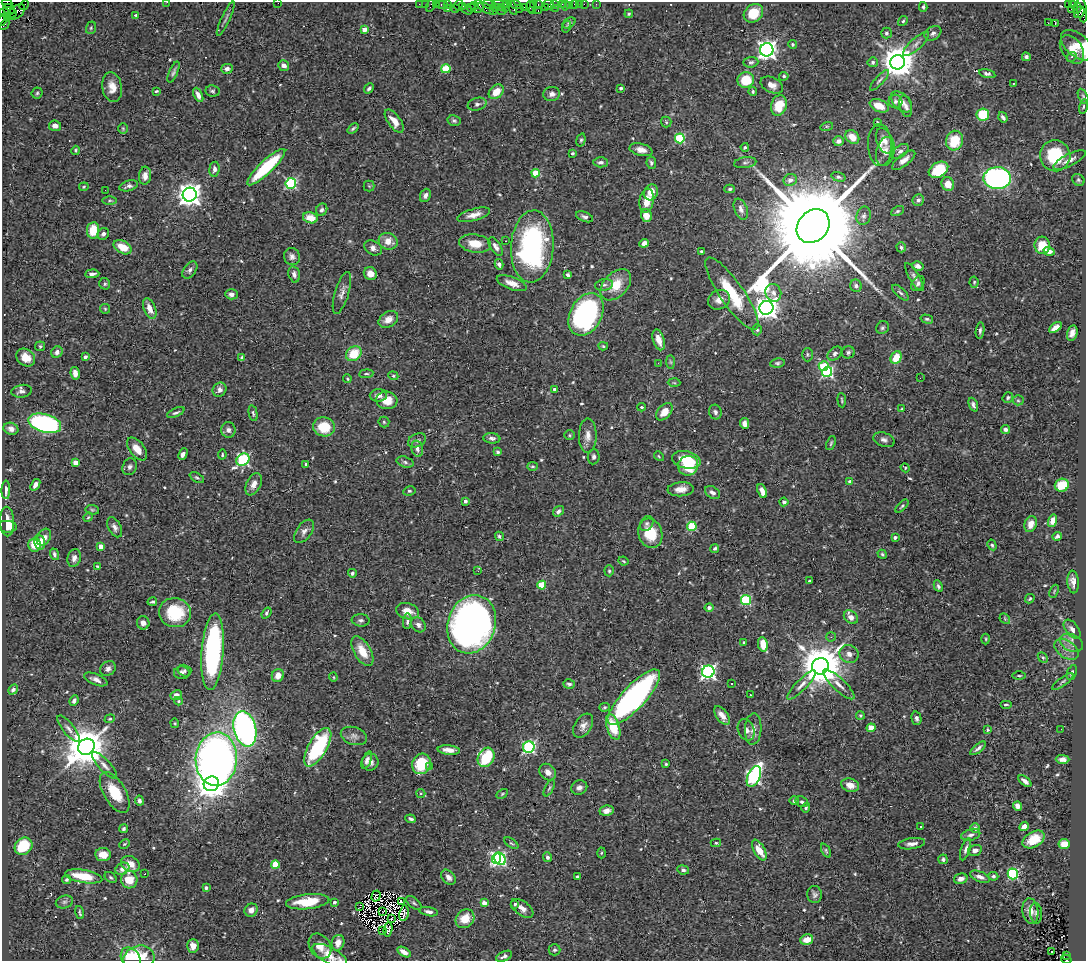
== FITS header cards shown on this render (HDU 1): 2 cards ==
NAXIS1  =                 1084
NAXIS2  =                  959

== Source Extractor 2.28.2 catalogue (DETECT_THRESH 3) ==
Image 1084 x 959 px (HDU 1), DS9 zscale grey, 1 PNG px = 1 image px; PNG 1088 x 963 px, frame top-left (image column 1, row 959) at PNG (2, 2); each listed source drawn as its Kron ellipse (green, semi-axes under 4 px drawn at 4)
Background 0.733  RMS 0.021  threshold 0.0622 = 3 sigma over >= 5 px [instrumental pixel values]
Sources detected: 577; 2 with non-positive FLUX_AUTO (blend fragments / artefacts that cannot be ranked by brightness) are neither listed nor drawn; of the other 575, the 500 brightest by FLUX_AUTO listed and drawn (75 fainter detections omitted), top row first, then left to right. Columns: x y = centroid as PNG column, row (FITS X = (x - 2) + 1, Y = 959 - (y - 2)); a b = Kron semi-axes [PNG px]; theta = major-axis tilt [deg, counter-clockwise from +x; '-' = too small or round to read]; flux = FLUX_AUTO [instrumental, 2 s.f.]
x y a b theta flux
167 2 3 2 - 1.6
7 3 5 3 - 51
278 3 2 2 - 5
419 4 2 2 - 20
425 4 2 2 - 13
436 4 3 2 - 34
447 4 3 3 - 43
498 4 6 2 3 110
507 4 4 2 - 22
516 4 5 3 - 53
533 4 3 3 - 30
538 4 3 2 - 29
554 4 3 2 - 62
562 4 2 2 - 11
574 4 3 3 - 49
579 4 2 2 - 6.3
584 4 2 2 - 13
596 4 2 2 - 7.2
24 5 5 2 - 23
431 5 6 3 62 69
443 5 6 3 0 57
459 5 5 2 - 40
474 5 4 2 - 34
489 5 7 4 -16 90
549 5 6 4 -24 69
1068 5 3 3 - 73
1072 5 3 3 - 18
462 6 3 2 - 24
565 6 5 2 - 13
569 6 2 2 - 7.7
484 7 11 3 -33 190
501 7 3 3 - 73
512 7 8 3 -68 100
525 7 3 2 - 55
530 7 6 3 -85 41
545 7 3 2 - 39
923 7 5 3 - 2.2
471 8 4 3 - 18
479 8 5 4 - 130
496 8 2 2 - 24
505 8 4 3 - 50
520 8 2 2 - 9.2
555 8 3 2 - 280
1077 8 5 3 - 180
9 9 6 5 - 410
447 9 3 3 - 65
455 9 3 3 - 48
467 9 6 2 -35 41
1071 9 4 2 - 9.2
501 10 5 3 - 110
1082 10 12 5 -81 540
493 11 3 2 - 39
532 11 3 2 - 56
538 11 3 2 - 84
16 12 10 6 38 250
1079 12 6 5 - 260
5 13 6 2 -14 6.9
12 13 4 3 - 250
753 13 10 8 38 38
629 14 4 3 - 1.6
136 15 4 3 - 2.8
8 18 4 3 - 340
226 19 19 3 65 3.8
2 20 6 3 77 25
903 21 5 4 - 2.2
569 23 7 4 33 2.7
1048 23 3 2 - 2.9
1055 24 3 2 - 1.7
4 25 6 2 50 20
566 27 6 3 70 1.6
91 28 6 5 - 2.3
365 29 4 4 - 18
886 33 5 5 - 2.9
933 33 9 6 31 5
792 44 4 4 - 2.5
916 44 16 5 42 7.6
1077 45 19 11 -41 26
1072 49 16 10 -56 15
767 50 7 6 - 730
1026 57 4 4 - 3.2
1072 57 5 3 - 2.7
751 62 7 5 6 3.6
873 62 5 5 - 3.2
898 62 7 7 - 3100
284 65 6 5 - 6
227 69 5 5 - 6.2
446 69 4 4 - 57
174 72 11 4 67 3.8
987 74 8 4 -13 3.9
784 76 5 4 - 2.3
746 80 8 8 - 40
879 80 13 4 48 3.3
1013 83 3 2 - 1.5
772 85 12 7 -26 10
112 87 15 10 -80 16
369 88 5 4 - 3.3
621 88 3 3 - 3.4
157 91 4 3 - 1.7
212 91 7 5 -9 2.7
496 92 8 6 40 20
753 92 4 3 - 2.2
37 93 5 5 - 2.3
552 94 8 7 - 5.5
198 95 8 4 -64 7.5
1083 96 8 4 -64 2.5
896 101 7 6 - 4.4
902 102 12 7 -45 8.9
477 104 9 6 14 4.6
779 105 10 7 74 35
879 106 10 6 -23 19
906 106 11 6 -74 5.8
1083 107 7 4 78 2.2
983 115 6 6 - 51
1003 117 5 3 - 3.4
394 121 13 6 -53 14
454 121 7 5 -11 2.9
666 122 5 5 - 2.3
877 122 3 3 - 1.5
55 126 6 5 - 7
827 126 6 4 17 1.8
123 128 5 4 - 1.8
353 128 6 3 38 2.4
852 137 8 6 -45 18
680 138 5 5 - 100
581 140 7 4 74 2.3
838 141 5 5 - 4.8
885 141 13 8 -69 10
955 141 10 8 73 42
880 145 21 12 -88 12
745 147 4 3 - 2.2
76 150 5 4 - 2
641 150 11 6 -13 9.2
900 151 10 5 38 4.9
885 152 15 9 77 9.3
572 153 3 3 - 1.9
1055 156 16 15 - 71
904 160 14 5 38 8.8
1069 160 18 6 27 9.7
601 162 7 5 -2 3.8
651 163 6 5 - 3.1
745 163 11 5 8 3.9
266 167 25 6 44 97
214 169 7 5 85 4.8
938 170 10 7 31 56
536 173 4 4 - 39
145 176 9 6 86 9.1
838 177 7 4 -17 3.2
997 178 14 11 1 420
790 180 7 6 - 6.7
1078 180 6 5 - 2.6
291 183 5 5 - 160
948 184 7 6 - 16
129 186 9 5 16 5.1
369 186 5 5 - 2
84 187 5 3 - 1.6
730 189 5 4 - 2.5
105 190 2 2 - 18
651 192 8 6 63 14
190 195 7 7 - 1200
425 195 7 5 67 5.2
110 200 7 3 1 2.1
918 200 6 5 - 4
647 201 12 7 80 18
741 209 11 6 -69 6.3
322 210 6 5 - 3.3
897 211 7 4 26 2.6
474 215 17 6 15 12
646 216 6 5 - 16
864 216 9 7 75 5.5
584 217 9 5 -21 4
310 218 7 5 -16 19
813 226 18 15 49 44000
93 230 8 6 83 28
103 234 6 5 - 3.7
388 241 9 8 - 15
505 241 3 2 - 3.2
475 243 16 9 -8 25
644 243 5 4 - 6.8
1042 245 8 7 - 30
532 246 36 21 86 260
123 247 10 6 -29 24
496 247 10 5 -58 6.9
901 247 5 4 - 3.2
373 248 9 6 -29 8.3
701 251 3 2 - 1.8
1049 251 5 4 - 8
292 257 9 8 - 5.6
499 264 5 4 - 4.1
918 266 6 4 -18 4.3
190 270 9 6 53 4.7
92 274 7 4 4 4.3
294 274 8 5 -77 5.4
370 274 7 6 - 11
568 275 4 3 - 3
914 277 16 5 -59 5.7
974 282 5 4 - 1.7
512 283 16 6 -20 14
918 283 8 5 53 4.2
105 284 6 5 - 2.5
604 285 9 5 10 3.8
616 285 18 12 46 31
856 286 6 6 - 3.6
342 293 22 7 73 8.8
773 293 9 8 - 8.8
900 293 10 4 -43 3.5
231 294 6 5 - 5.8
732 294 43 12 -55 65
719 300 11 9 30 11
150 308 11 6 -68 14
766 308 7 7 - 1300
105 309 5 5 - 1.8
586 314 22 16 62 260
388 319 10 7 32 13
927 319 6 4 -15 2.3
1055 327 7 4 36 11
882 328 7 6 - 3
757 330 5 4 - 2.2
980 330 8 4 81 3.1
1072 333 8 5 76 7.5
659 340 10 5 -74 12
40 346 5 5 - 2
603 346 5 4 - 1.9
57 352 6 5 - 4.7
848 352 6 6 - 3.7
354 354 8 7 - 34
835 354 8 5 42 4.1
807 355 7 5 -89 2.6
26 357 10 8 -38 18
85 357 4 3 - 5.5
242 357 4 4 - 4.6
896 358 7 5 63 27
671 362 7 4 -89 2.4
658 363 3 2 - 2.5
777 363 7 4 7 2.6
824 366 5 4 - 36
827 372 5 5 - 190
75 373 6 4 -82 9.1
366 374 7 4 5 2.2
393 376 5 4 - 1.8
920 378 3 2 - 1.7
347 379 4 3 - 1.7
674 383 6 4 -2 1.8
555 389 3 3 - 3.9
219 390 7 6 - 5.8
22 391 10 6 10 5.2
378 395 8 6 4 7.9
1008 398 5 5 - 2.5
387 400 10 9 - 18
842 400 7 3 -85 1.9
1018 400 5 5 - 2
973 405 7 4 -69 3.8
641 407 4 3 - 1.9
902 409 4 3 - 1.7
664 412 10 6 48 15
715 412 7 6 - 4.3
176 413 9 4 24 3
253 413 8 4 -77 2.5
384 422 5 5 - 2.1
45 423 17 9 -15 290
744 423 5 4 - 6.4
324 427 11 9 -11 39
11 429 7 6 - 6.3
1005 429 5 4 - 4.4
228 430 8 7 - 5.6
569 435 5 4 - 1.9
588 436 17 9 89 13
492 438 8 5 -5 5.2
417 440 9 6 25 3.9
884 440 11 7 -18 5.5
831 443 7 3 69 2
137 449 13 7 -51 15
417 449 8 5 -75 5.3
498 452 4 3 - 2.8
183 454 6 4 63 5.4
222 455 5 3 - 1.7
659 456 5 4 - 1.8
594 457 8 6 85 4.4
243 460 7 5 41 210
686 460 14 8 -14 33
405 462 9 5 -17 3.4
75 463 4 4 - 19
306 464 4 3 - 1.8
532 466 5 4 - 2.1
688 466 10 9 - 52
130 467 9 7 67 4.7
905 468 5 4 - 1.6
197 478 8 4 -27 2.6
850 482 4 4 - 6.9
254 484 12 7 63 11
35 485 6 4 55 6.7
1062 485 7 6 - 35
681 489 13 7 4 13
6 490 9 4 89 5.4
409 491 6 4 11 2.5
762 491 7 4 -67 9
713 493 8 5 -36 5.3
465 501 4 3 - 4.8
784 502 4 4 - 4.3
902 506 8 4 45 2.6
92 510 7 5 -8 2.2
558 511 6 4 35 4.5
88 517 5 4 - 1.8
7 521 15 7 -87 17
1052 521 6 4 74 10
647 524 8 6 59 4.1
1031 524 8 6 68 12
692 526 5 4 - 76
7 527 9 6 -3 8.8
115 527 11 6 -62 6.3
304 531 13 7 54 7.1
650 533 15 12 -73 38
499 536 5 4 - 2.7
1057 536 5 3 - 2.9
44 537 9 6 59 8.6
895 537 4 3 - 4.3
39 542 7 5 -76 11
34 545 7 6 - 26
992 545 5 4 - 2.7
101 546 4 4 - 14
715 548 4 4 - 2.9
54 554 6 4 -70 3.2
882 554 5 4 - 2.1
74 558 9 6 74 6.4
623 561 5 3 - 1.7
97 566 4 3 - 1.6
478 571 2 2 - 3.2
609 571 5 4 - 2.1
352 573 4 3 - 2.6
809 581 3 3 - 2.5
1073 582 11 5 -85 7.8
542 585 4 4 - 50
938 586 6 3 -64 2.9
1054 591 7 3 68 1.5
1030 599 5 3 - 1.9
746 600 5 5 - 110
152 602 5 3 - 2.5
709 608 4 4 - 4.5
408 611 12 8 -14 17
175 613 16 14 -15 62
266 613 6 4 53 2.7
851 617 8 6 -42 7.8
1005 619 6 4 -47 1.8
361 620 9 6 -4 3.8
407 621 8 4 84 3.5
143 623 6 6 - 9.1
472 624 29 24 72 930
418 625 8 6 -48 5.8
1072 629 11 6 -52 6.2
831 637 5 4 - 2
986 639 5 3 - 1.5
744 642 3 3 - 1.6
1071 643 12 8 -25 9.1
763 644 7 5 -81 22
1066 649 14 8 -33 11
362 651 16 8 -60 27
213 652 38 11 86 260
849 654 10 9 - 8.7
1043 657 6 4 -47 2.6
820 666 8 8 - 5700
108 669 8 7 - 5.4
185 671 7 5 -15 3.2
708 672 6 6 - 420
182 673 8 6 1 4.6
1072 673 8 4 68 3
278 675 6 6 - 12
1019 676 7 3 0 1.6
333 677 4 4 - 1.7
96 679 12 5 -23 6.8
1063 682 13 4 36 3.2
569 684 6 5 - 3.3
732 684 3 3 - 2.1
839 684 21 6 -43 10
802 685 19 5 45 8.8
13 689 5 4 - 4
176 695 6 4 24 7.3
750 695 3 2 - 2.4
634 697 36 11 47 380
74 701 5 4 - 4.5
178 701 4 4 - 1.5
1006 704 6 2 0 1.7
605 707 5 4 - 2
860 715 4 4 - 2.5
722 716 11 5 -54 11
916 718 7 5 -76 4.2
110 719 5 4 - 1.7
175 723 5 4 - 1.9
583 726 13 8 57 8.9
613 727 13 6 -72 43
871 728 4 4 - 26
69 729 16 5 -51 6.5
245 729 18 11 -76 590
753 729 16 8 87 11
1061 729 2 2 - 2.4
746 730 11 8 -66 7.8
988 730 4 4 - 1.8
354 736 13 8 -18 7.5
86 747 9 7 37 4800
318 747 21 9 60 130
529 747 6 5 - 230
978 748 9 3 38 4.5
449 750 11 4 -6 10
486 757 10 8 61 78
216 759 26 20 86 920
1063 759 7 4 -2 6
367 760 9 4 67 4.6
370 762 8 8 - 8.3
421 764 10 9 - 47
666 764 3 3 - 1.6
104 765 17 6 -48 8.2
430 766 3 2 - 2.4
548 772 9 7 -48 9.4
754 776 11 6 66 290
1025 781 8 4 -41 6.3
211 784 8 7 - 1700
850 785 9 6 -17 13
549 788 9 4 62 2.3
579 788 8 7 - 6.7
115 792 22 11 -59 42
421 793 4 4 - 1.8
502 794 6 4 31 1.8
139 801 5 4 - 3.8
794 801 4 4 - 3.1
802 802 6 5 - 3.1
1017 806 4 4 - 9
806 808 5 4 - 2
607 811 7 5 11 7.3
411 819 5 3 - 2.8
920 826 3 3 - 2.2
1024 826 5 4 - 9.5
975 828 5 4 - 3.9
124 829 4 4 - 2.5
971 835 10 5 15 4.7
1034 839 12 7 30 24
511 843 8 4 -34 1.9
716 843 5 4 - 2.2
124 844 6 4 27 1.6
912 844 13 5 8 8
1064 844 5 5 - 23
24 846 9 8 - 49
966 849 11 4 72 5.1
759 850 11 5 -61 19
975 850 7 5 16 6.3
826 851 7 4 -64 2.2
601 853 5 3 - 1.7
103 855 8 6 -8 15
547 857 5 4 - 3.8
497 858 5 4 - 160
500 859 6 5 - 230
943 859 5 5 - 2.7
130 864 10 7 -27 14
275 864 4 4 - 42
122 869 7 5 31 8.7
683 870 6 4 -7 3.8
145 874 3 2 - 2.7
1013 874 5 5 - 150
84 876 19 6 -10 38
993 876 5 4 - 2.9
111 877 7 4 -39 2.3
448 877 8 6 -51 6.7
578 877 3 3 - 3.3
980 877 10 5 -22 6.9
961 879 7 5 15 7.6
66 880 4 4 - 1.9
129 880 9 8 - 28
206 888 4 4 - 3.4
815 895 8 7 - 4.6
376 896 6 3 73 2.1
401 901 4 2 - 2.9
64 902 9 6 15 3.6
308 902 22 7 6 48
334 902 4 4 - 3.3
414 903 9 5 -39 2.9
484 903 4 4 - 10
515 904 4 3 - 3
360 907 3 2 - 2
522 908 13 7 -37 8.9
251 910 7 6 - 7.5
382 911 3 2 - 3.3
1030 911 13 8 -81 9.1
429 912 9 4 -10 4.6
80 913 7 3 -75 2.3
404 913 8 4 81 3.3
1036 913 10 6 -84 3.7
391 919 3 2 - 1.6
465 919 10 8 44 25
388 929 7 4 81 2.2
382 930 2 2 - 510
807 940 6 5 - 17
338 943 8 6 73 11
193 946 7 6 - 10
320 946 13 10 -57 14
554 950 6 5 - 3.2
404 952 7 4 -32 9
1052 952 2 2 - 2.6
330 955 19 8 -28 22
1067 955 3 2 - 88
504 956 8 4 24 4.9
131 958 11 9 -54 33
139 958 16 12 13 52
1066 959 5 3 - 310
At the frame edge (FLAGS 8, measured only in part): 6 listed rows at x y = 167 2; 7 3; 278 3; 2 20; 330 955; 1066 959
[75 fainter detections neither listed nor drawn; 2 non-positive-flux detections neither listed nor drawn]